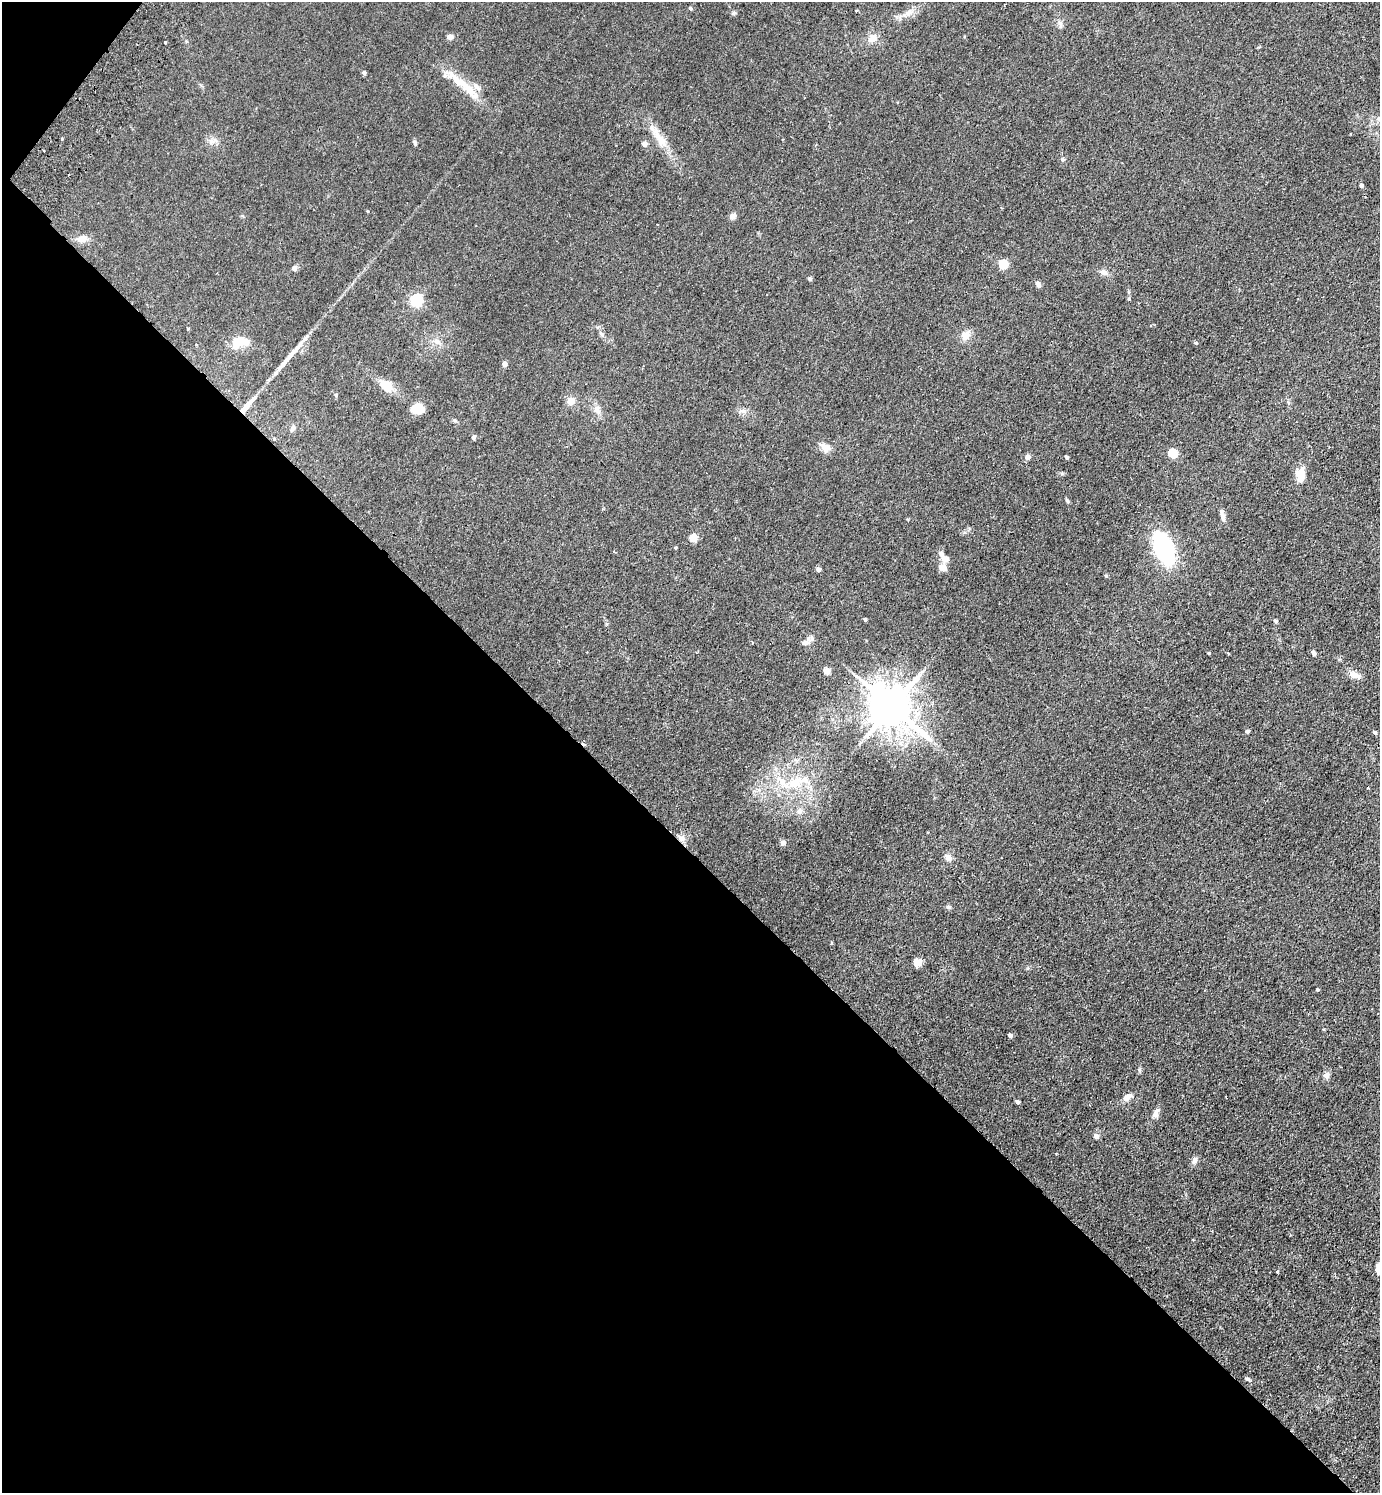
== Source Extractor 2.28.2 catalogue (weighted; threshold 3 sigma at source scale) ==
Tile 9 of 4 x 4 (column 1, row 3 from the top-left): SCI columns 344-1721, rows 1533-3023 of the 6059 x 6046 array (HDU 1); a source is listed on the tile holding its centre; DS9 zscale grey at full resolution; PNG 1382 x 1495 px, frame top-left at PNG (2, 2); no overlay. Shown black and unused: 44% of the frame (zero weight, under 2 of 3 exposures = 3% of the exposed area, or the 3 px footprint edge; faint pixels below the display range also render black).
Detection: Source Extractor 2.28.2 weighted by HDU 2 'WHT'; one run over the whole footprint, this tile lists its part. Background 0.0273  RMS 0.0043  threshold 0.0193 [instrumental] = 3 sigma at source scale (4.5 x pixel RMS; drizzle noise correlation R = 1.50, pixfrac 1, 0.05/0.05 arcsec/px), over >= 5 px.
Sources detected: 91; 2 cosmic-ray / hot-pixel residue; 1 long thin detection or spike segment (spike, bleed or trail) — not listed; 4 inside a brighter listed object's ellipse — not listed separately; the other 84 listed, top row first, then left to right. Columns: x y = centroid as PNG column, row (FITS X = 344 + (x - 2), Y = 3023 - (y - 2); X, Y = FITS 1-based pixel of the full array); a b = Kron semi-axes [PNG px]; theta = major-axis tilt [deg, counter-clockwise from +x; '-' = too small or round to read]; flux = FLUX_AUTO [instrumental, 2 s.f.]
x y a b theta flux
690 8 5 4 - 0.66
856 11 3 3 - 0.69
733 13 6 5 - 0.7
907 13 9 7 -3 1.8
1060 24 13 4 -77 1.2
450 37 4 4 - 3.5
873 38 12 9 29 3.4
165 43 3 3 - 0.92
364 72 4 4 - 1
461 82 36 11 -33 9.8
656 133 28 9 -59 6.6
62 139 3 2 - 0.44
211 141 7 6 - 1.4
415 143 9 4 -79 0.69
644 144 4 4 - 2.9
1063 160 6 6 - 0.71
1361 185 4 4 - 1.1
367 211 4 3 - 0.29
733 216 8 7 - 1.5
82 239 13 9 13 3.3
1003 264 5 5 - 22
294 269 6 5 - 1.5
1104 272 10 7 -20 1.8
810 279 5 5 - 0.7
1038 284 7 5 -64 1.4
416 300 6 5 - 58
188 329 3 2 - 0.51
602 334 8 5 -36 0.88
966 335 14 9 55 3.4
437 341 10 8 -24 2.2
239 342 17 10 15 8.8
196 345 3 3 - 0.73
504 364 4 4 - 2.3
386 386 15 10 -37 6.7
571 401 10 10 - 2.8
246 406 25 6 49 5
417 409 12 8 -2 7.9
597 410 12 8 -50 2.4
743 411 8 6 -11 1.5
293 428 10 5 65 1.1
474 437 5 4 - 0.97
825 447 14 9 -40 3.2
1172 453 5 5 - 19
1027 457 5 5 - 2.6
1067 457 3 3 - 0.86
1300 475 15 10 -87 6.3
1067 501 6 4 -67 0.59
1222 516 17 5 -77 2
693 537 6 6 - 5.6
675 547 4 3 - 0.37
1164 548 32 18 -68 38
946 559 10 7 9 1.8
942 568 10 7 -23 2.6
818 569 4 4 - 1.8
865 619 3 3 - 0.66
1276 621 5 4 - 0.66
752 642 3 2 - 1.3
805 643 14 8 35 2.1
1208 653 3 3 - 0.39
1228 653 3 3 - 0.51
1313 653 6 4 -58 1.1
826 671 5 4 - 6.8
922 672 6 4 20 0.7
1355 675 17 8 -25 2.7
892 707 13 11 -40 1600
1247 731 4 4 - 1.3
1375 732 4 4 - 0.81
795 783 26 14 29 12
799 811 9 7 47 1.7
681 838 9 8 - 2.3
783 843 8 7 - 1.1
948 857 8 8 - 2.2
948 907 7 5 -20 0.7
917 963 5 5 - 11
1317 990 4 3 - 0.48
1010 1035 4 4 - 1.7
1327 1075 10 7 81 1.6
1127 1097 14 7 36 2.2
1017 1102 4 4 - 1.2
1155 1113 10 6 61 2.4
1096 1136 5 4 - 2.2
1194 1160 11 6 73 1.4
1277 1272 4 3 - 0.36
1247 1379 7 4 -26 0.66
Overlapping masked pixels (flux is a lower limit): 2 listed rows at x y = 246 406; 681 838
Unlisted compact peaks at least as high as the median listed source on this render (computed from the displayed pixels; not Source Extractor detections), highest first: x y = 1139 1070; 1129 299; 1062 474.